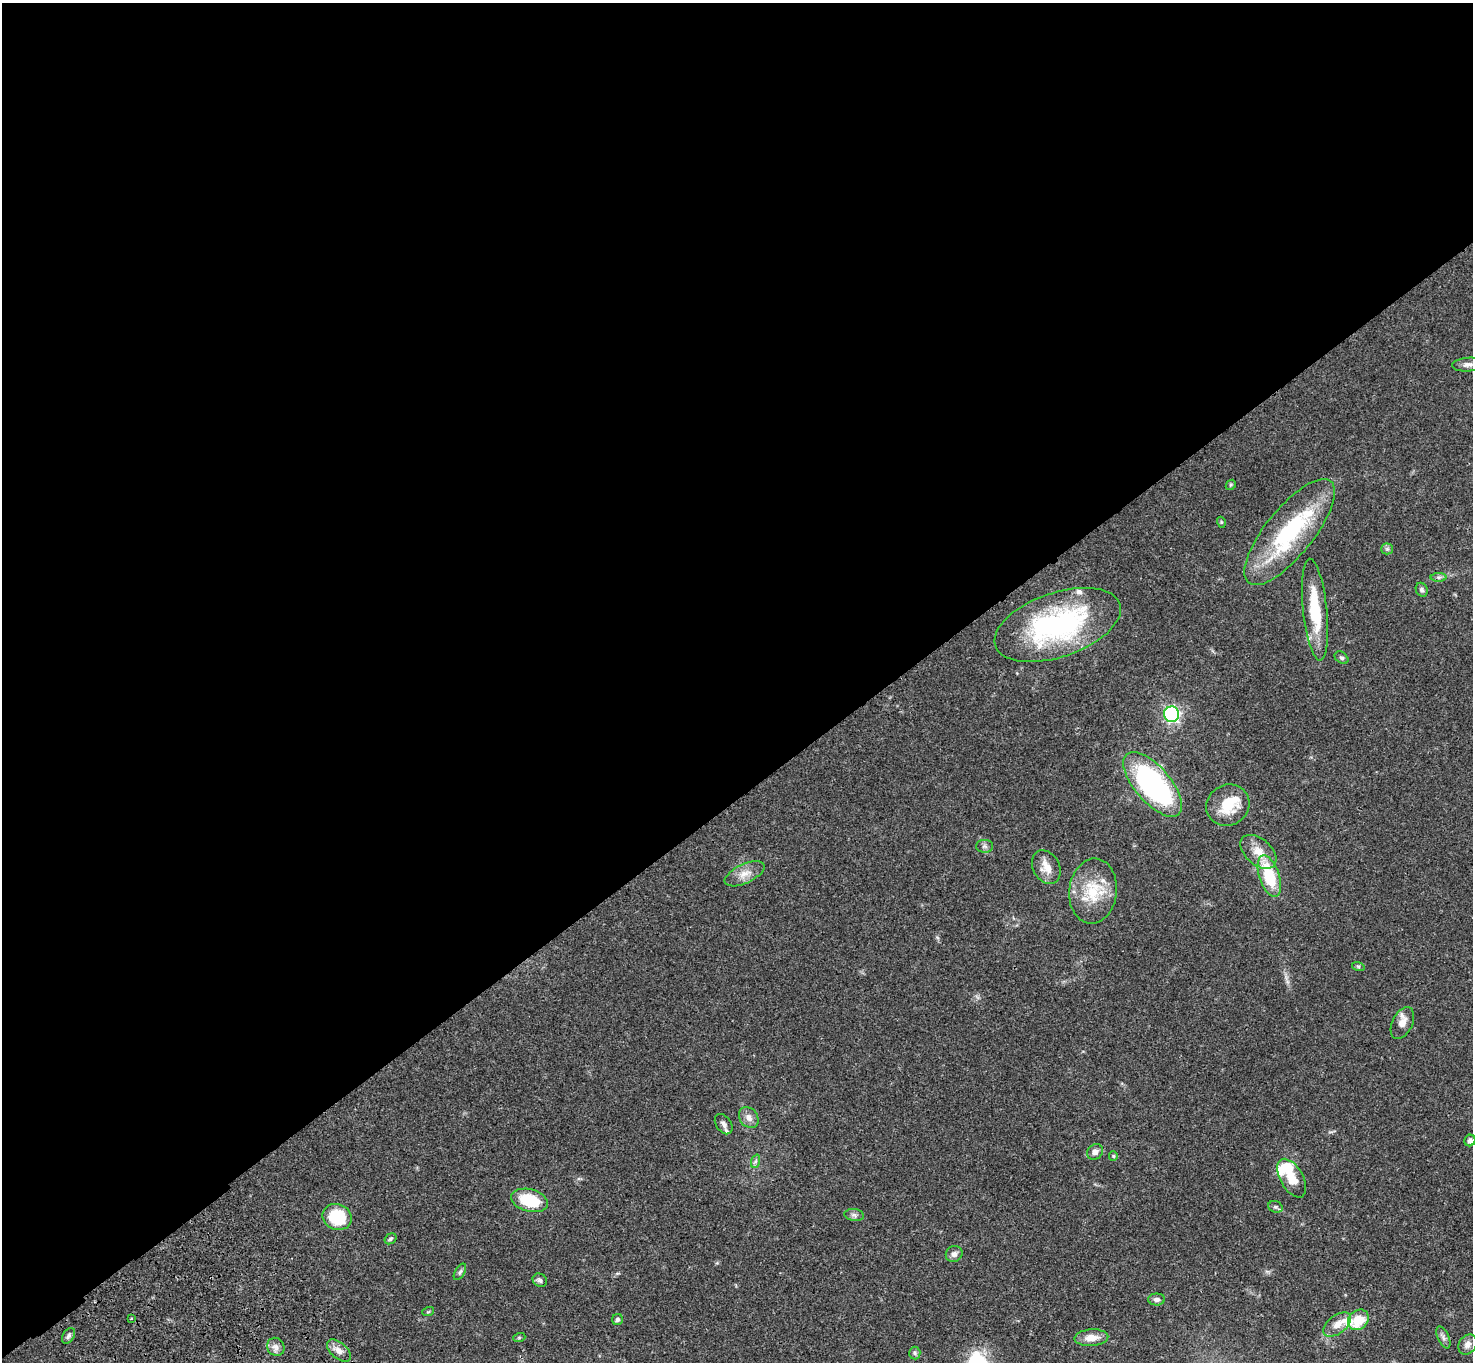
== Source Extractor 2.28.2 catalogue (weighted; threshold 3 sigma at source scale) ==
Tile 2 of 4 x 4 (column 2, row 1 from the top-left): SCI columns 1579-3049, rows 4463-5822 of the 6094 x 6064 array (HDU 1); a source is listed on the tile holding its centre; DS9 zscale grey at full resolution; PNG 1475 x 1364 px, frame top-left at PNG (2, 3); each listed source drawn as its Kron ellipse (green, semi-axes under 4 px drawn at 4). Shown black and unused: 59% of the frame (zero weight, under 3 of 4 exposures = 6% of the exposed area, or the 3 px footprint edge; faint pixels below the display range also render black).
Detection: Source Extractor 2.28.2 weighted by HDU 2 'WHT'; one run over the whole footprint, this tile lists its part. Background 0.0463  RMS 0.0052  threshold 0.0236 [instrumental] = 3 sigma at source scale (4.5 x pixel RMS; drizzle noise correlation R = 1.50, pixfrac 1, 0.05/0.05 arcsec/px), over >= 5 px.
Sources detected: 55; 1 inside a brighter object's white glare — neither listed nor drawn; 4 inside a brighter listed object's ellipse — not listed separately; the other 50 listed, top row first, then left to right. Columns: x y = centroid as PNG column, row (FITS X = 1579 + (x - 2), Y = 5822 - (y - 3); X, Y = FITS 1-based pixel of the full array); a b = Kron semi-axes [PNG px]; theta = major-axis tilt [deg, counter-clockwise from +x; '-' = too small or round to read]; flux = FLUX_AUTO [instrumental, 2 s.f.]
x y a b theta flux
1468 365 16 7 5 2.5
1231 485 5 4 - 0.65
1221 522 5 3 - 0.47
1290 532 65 24 51 56
1387 549 5 5 - 0.98
1439 577 8 4 0 1.2
1422 590 7 5 -65 1.1
1315 610 51 12 -84 23
1058 625 66 32 19 89
1341 658 8 5 -37 1.1
1172 714 8 7 - 100
1153 784 39 18 -49 100
1228 805 22 20 33 15
984 846 8 6 -1 1.4
1258 852 21 13 -42 7.9
1046 867 18 13 -61 6.4
745 874 21 9 25 5.5
1269 876 21 10 -72 23
1093 891 32 24 84 20
1358 966 6 4 -19 0.69
1402 1023 17 10 64 4.4
749 1118 11 9 -53 3.3
724 1124 11 7 -55 2.4
1470 1140 6 5 - 1.9
1095 1152 8 7 - 2.5
1113 1156 5 4 - 0.6
756 1161 7 4 71 1.1
1292 1178 21 11 -61 9.5
530 1200 19 11 -15 20
1275 1207 7 5 -19 1.2
854 1215 10 6 -9 1.4
337 1217 15 13 -21 20
390 1239 6 5 - 0.9
954 1254 8 8 - 1.9
460 1272 9 5 59 1.2
540 1280 7 6 - 1.4
1157 1299 8 6 1 1.7
428 1312 6 3 19 0.62
131 1318 3 3 - 0.58
617 1320 5 5 - 1.1
1358 1320 11 9 45 11
1337 1324 16 9 37 4.7
68 1336 8 5 58 1.5
1443 1337 12 5 -64 1.8
519 1338 6 4 19 0.57
1091 1338 17 8 4 5.7
1468 1345 11 8 56 3
276 1347 9 8 - 2.6
339 1351 14 8 -41 3.4
915 1353 6 5 - 0.99